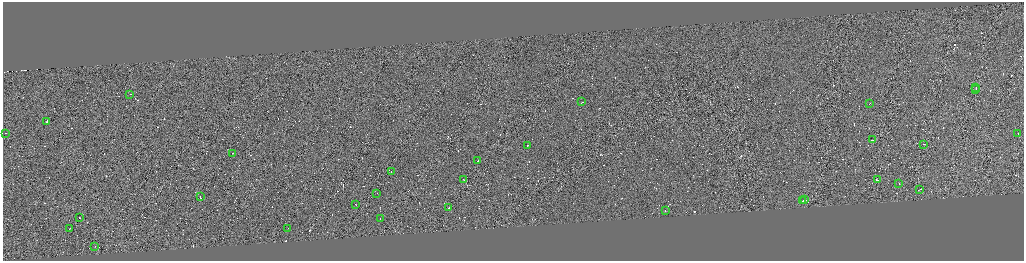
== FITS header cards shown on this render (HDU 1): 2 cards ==
NAXIS1  =                 4085
NAXIS2  =                 1034

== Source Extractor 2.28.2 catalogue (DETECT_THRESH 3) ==
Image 4085 x 1034 px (HDU 1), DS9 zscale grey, zoomed out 1/4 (1 PNG px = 4 x 4 image px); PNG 1026 x 263 px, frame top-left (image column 3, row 1034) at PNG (3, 2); each listed source drawn as its Kron ellipse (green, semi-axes under 4 px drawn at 4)
Background 0.922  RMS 4.1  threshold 12.4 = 3 sigma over >= 5 px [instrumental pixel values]
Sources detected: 715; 685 cannot appear on this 1/4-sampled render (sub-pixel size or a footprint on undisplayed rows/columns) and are neither listed nor drawn; the other 30 listed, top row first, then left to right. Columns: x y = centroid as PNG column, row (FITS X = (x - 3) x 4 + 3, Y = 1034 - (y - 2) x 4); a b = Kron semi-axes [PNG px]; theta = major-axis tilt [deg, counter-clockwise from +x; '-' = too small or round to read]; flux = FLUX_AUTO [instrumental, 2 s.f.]
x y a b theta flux
976 88 2 1 - 18000
976 89 2 1 - 26000
130 94 2 1 - 27000
582 102 2 1 - 46000
870 103 2 1 - 13000
47 121 2 1 - 190000
6 133 2 1 - 14000
1018 134 2 1 - 18000
873 140 3 1 - 20000
923 144 3 1 - 25000
528 145 3 1 - 55000
233 153 2 1 - 37000
478 160 2 1 - 20000
391 171 2 1 - 8200
464 180 2 1 - 61000
877 180 2 1 - 100000
899 183 2 1 - 13000
919 189 3 1 - 22000
377 193 2 1 - 13000
200 197 2 1 - 21000
805 200 2 1 - 42000
803 201 2 1 - 17000
356 204 2 1 - 15000
448 208 2 1 - 200000
665 211 2 1 - 8200
79 218 2 1 - 17000
380 219 2 1 - 24000
70 228 2 1 - 68000
288 229 2 1 - 30000
95 246 2 1 - 52000
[685 sub-pixel or undisplayed-footprint detections neither listed nor drawn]